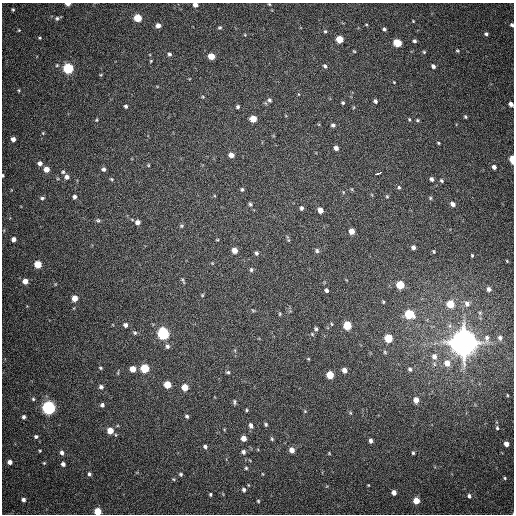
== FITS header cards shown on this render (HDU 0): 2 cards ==
NAXIS1  =                  512
NAXIS2  =                  512

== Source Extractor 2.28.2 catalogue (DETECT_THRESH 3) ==
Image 512 x 512 px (HDU 0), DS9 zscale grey, 1 PNG px = 1 image px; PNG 516 x 516 px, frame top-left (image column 1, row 512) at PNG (2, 3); no overlay
Background 403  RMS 11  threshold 31.6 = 3 sigma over >= 5 px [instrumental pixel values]
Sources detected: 176; all 176 listed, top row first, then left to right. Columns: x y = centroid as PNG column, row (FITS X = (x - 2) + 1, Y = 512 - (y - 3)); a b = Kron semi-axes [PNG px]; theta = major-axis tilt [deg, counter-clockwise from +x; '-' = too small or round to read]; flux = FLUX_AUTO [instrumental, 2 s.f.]
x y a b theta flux
68 4 4 3 - 4.6e+03
269 4 3 2 - 5.8e+02
195 5 4 4 - 4.0e+03
13 9 4 4 - 9.0e+02
57 18 7 4 20 1.6e+03
138 18 5 5 - 2.1e+04
413 21 3 2 - 5.0e+02
366 24 4 2 - 5.0e+02
158 25 4 4 - 3.7e+03
512 25 4 4 - 1.5e+03
220 27 4 4 - 8.9e+02
384 29 4 3 - 1.4e+03
19 30 4 4 - 6.9e+02
325 31 4 4 - 9.0e+02
486 34 5 4 - 1.5e+03
245 35 4 3 - 5.2e+02
40 38 4 3 - 7.7e+02
339 39 5 5 - 1.5e+04
414 41 3 3 - 1.4e+03
397 43 5 5 - 2.6e+04
354 51 3 2 - 5.7e+02
457 51 5 4 - 7.9e+02
424 52 4 3 - 7.8e+02
169 54 4 4 - 1.4e+03
211 56 5 5 - 1.1e+04
151 61 3 2 - 5.8e+02
57 65 5 4 - 7.5e+02
325 66 5 4 - 1.3e+03
433 66 4 4 - 2.1e+03
68 68 5 5 - 7.4e+04
394 82 3 2 - 5.2e+02
19 90 5 3 - 6.7e+02
298 94 4 2 - 4.8e+02
203 97 5 3 - 6.7e+02
269 100 6 6 - 1.6e+03
375 101 4 3 - 1.5e+03
343 103 4 3 - 1.0e+03
511 104 5 4 - 3.1e+03
126 106 4 3 - 1.2e+03
238 107 4 4 - 1.3e+03
465 117 4 3 - 9.6e+02
253 119 5 5 - 1.1e+04
409 119 4 3 - 7.6e+02
96 120 4 3 - 6.8e+02
418 120 4 4 - 8.7e+02
333 125 5 5 - 1.5e+03
43 133 4 4 - 6.2e+02
13 139 4 4 - 3.3e+03
438 143 3 2 - 7.2e+02
336 148 4 4 - 2.7e+03
231 155 5 4 - 4.9e+03
512 159 5 3 - 1.5e+04
40 163 5 5 - 2.7e+03
148 165 4 4 - 6.7e+02
494 167 4 4 - 2.4e+03
46 169 5 5 - 6.0e+03
103 169 5 5 - 1.8e+03
63 172 5 5 - 1.1e+03
379 173 7 3 24 1.0e+04
3 175 3 2 - 7.3e+02
67 177 6 5 - 2.7e+03
112 179 6 4 -27 8.7e+02
431 179 5 4 - 1.9e+03
441 181 5 4 - 1.0e+03
399 187 5 4 - 9.9e+02
242 189 5 4 - 1.0e+03
343 192 5 3 - 5.3e+02
387 196 4 4 - 7.3e+02
75 197 5 5 - 1.8e+03
42 198 6 4 10 1.3e+03
430 198 5 4 - 8.3e+02
250 204 5 5 - 1.1e+03
453 204 5 4 - 3.2e+03
301 208 5 4 - 1.4e+03
320 210 5 4 - 5.6e+03
98 220 6 5 - 1.3e+03
138 222 5 5 - 3.0e+03
181 226 6 4 -21 9.6e+02
352 231 5 4 - 7.2e+03
14 239 4 4 - 4.0e+03
413 247 4 4 - 2.3e+03
235 250 5 5 - 6.3e+03
317 251 6 5 - 1.5e+03
434 251 4 3 - 6.8e+02
256 253 5 4 - 1.4e+03
472 255 3 3 - 7.7e+02
507 261 3 2 - 4.6e+02
212 263 4 4 - 5.9e+02
38 264 5 5 - 1.8e+04
251 270 6 5 - 1.3e+03
183 280 10 3 -61 1.1e+03
25 281 5 5 - 5.5e+03
400 285 5 5 - 2.2e+04
489 289 4 3 - 2.1e+03
326 290 4 4 - 1.8e+03
202 295 5 4 - 7.4e+02
75 298 5 5 - 7.0e+03
383 302 5 3 - 7.6e+02
450 304 5 5 - 2.0e+04
467 304 7 6 - 3.1e+03
253 310 5 4 - 7.5e+02
480 313 6 3 -72 8.4e+02
280 314 5 4 - 7.7e+02
409 314 6 5 - 3.5e+04
331 324 5 3 - 6.3e+02
125 325 6 5 - 1.9e+03
347 325 5 5 - 2.7e+04
316 329 5 4 - 1.4e+03
135 333 6 5 - 1.2e+03
163 334 6 5 - 1.2e+05
312 334 6 4 -46 7.8e+02
388 338 5 5 - 2.4e+04
487 338 10 6 85 2.5e+03
500 338 4 4 - 1.6e+03
464 343 8 8 - 1.7e+06
167 346 6 6 - 1.9e+03
385 352 6 5 - 9.4e+02
434 356 8 7 - 3.9e+03
308 359 4 4 - 6.4e+02
447 363 7 6 - 6.6e+03
434 364 6 4 -71 1.1e+03
100 368 5 3 - 8.2e+02
145 368 5 5 - 3.1e+04
133 369 5 5 - 8.9e+03
410 369 7 5 -71 1.5e+03
344 370 5 4 - 3.8e+03
228 372 6 4 11 1.1e+03
118 373 7 3 85 6.7e+02
330 375 5 5 - 1.7e+04
167 385 5 5 - 1.6e+04
101 387 6 5 - 2.0e+03
185 387 5 5 - 1.1e+04
507 395 4 2 - 5.1e+02
33 399 5 4 - 9.5e+02
416 400 6 5 - 5.5e+03
234 402 7 4 -86 1.2e+03
102 405 5 5 - 1.9e+03
49 408 6 6 - 2.0e+05
247 410 4 4 - 8.6e+02
305 411 5 4 - 6.9e+02
187 416 5 4 - 1.3e+03
24 417 5 4 - 1.7e+03
266 424 4 4 - 1.0e+03
251 426 6 5 - 2.6e+03
497 428 5 4 - 1.1e+03
110 431 6 5 - 9.6e+03
36 436 5 4 - 1.3e+03
244 438 5 4 - 6.1e+03
272 439 6 4 -61 9.8e+02
371 441 4 3 - 2.1e+03
506 444 4 4 - 4.4e+03
205 446 5 5 - 1.7e+03
292 450 5 5 - 5.1e+03
40 451 4 3 - 6.4e+02
243 452 5 5 - 1.9e+03
62 453 6 5 - 2.2e+03
329 453 4 3 - 5.6e+02
413 453 4 3 - 9.2e+02
10 462 4 4 - 3.2e+03
44 463 4 3 - 6.5e+02
63 464 4 4 - 2.1e+03
246 468 5 4 - 9.6e+02
89 474 5 4 - 1.7e+03
181 474 5 4 - 1.2e+03
263 474 5 3 - 5.3e+02
505 478 4 4 - 7.8e+02
173 479 5 4 - 7.4e+02
368 485 3 3 - 5.2e+02
244 490 6 5 - 1.8e+03
394 493 4 4 - 3.9e+03
210 494 4 4 - 1.1e+03
469 496 5 4 - 1.6e+03
23 500 4 4 - 2.1e+03
258 501 4 4 - 7.5e+02
416 501 5 4 - 1.1e+04
98 511 5 5 - 1.8e+04
At the frame edge (FLAGS 8, measured only in part): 8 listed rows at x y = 68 4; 269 4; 195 5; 512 25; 511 104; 512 159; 3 175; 98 511